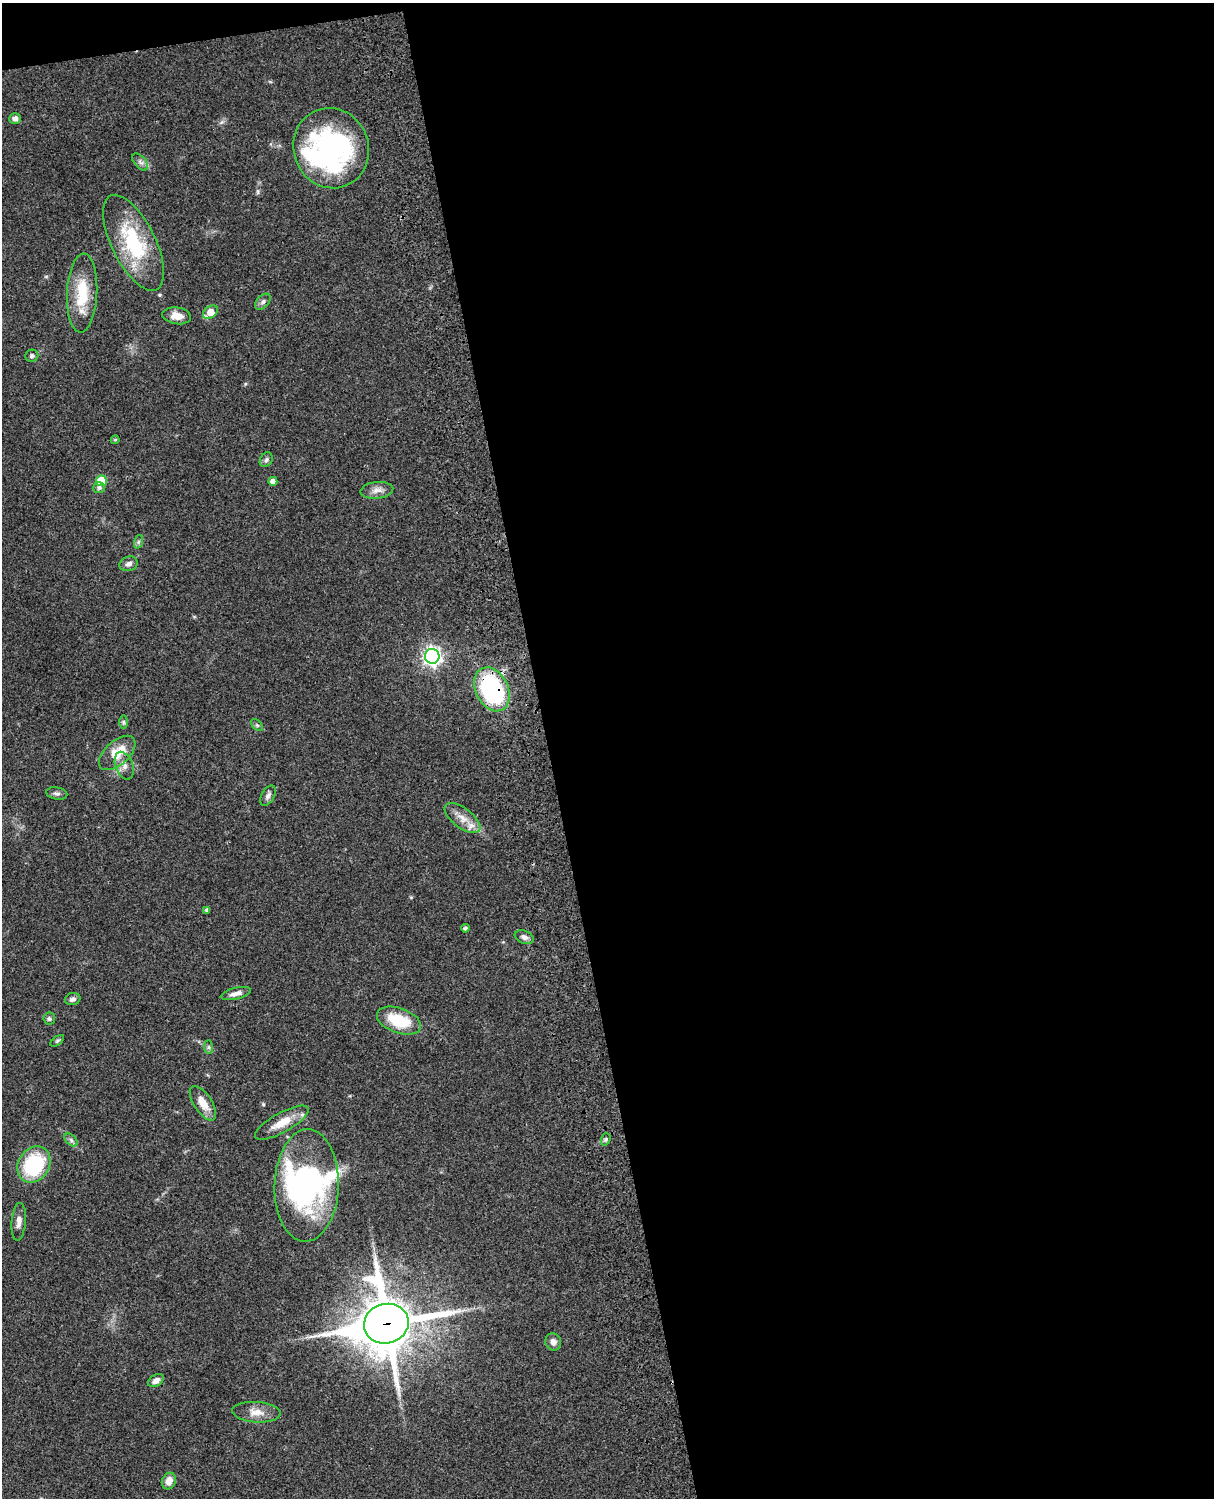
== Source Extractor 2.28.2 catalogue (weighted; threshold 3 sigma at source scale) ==
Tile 4 of 4 x 3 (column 4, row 1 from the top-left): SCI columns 3759-4970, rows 3269-4764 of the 5089 x 4927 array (HDU 1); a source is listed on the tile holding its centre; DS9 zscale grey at full resolution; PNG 1216 x 1500 px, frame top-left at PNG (2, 3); each listed source drawn as its Kron ellipse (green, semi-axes under 4 px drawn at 4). Shown black and unused: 56% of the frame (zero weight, under 3 of 4 exposures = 6% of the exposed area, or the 3 px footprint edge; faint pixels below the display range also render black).
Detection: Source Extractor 2.28.2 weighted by HDU 2 'WHT'; one run over the whole footprint, this tile lists its part. Background 0.0759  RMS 0.0057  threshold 0.0257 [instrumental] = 3 sigma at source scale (4.5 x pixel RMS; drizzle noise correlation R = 1.50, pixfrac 1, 0.05/0.05 arcsec/px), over >= 5 px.
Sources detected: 51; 4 inside a brighter object's white glare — neither listed nor drawn; the other 47 listed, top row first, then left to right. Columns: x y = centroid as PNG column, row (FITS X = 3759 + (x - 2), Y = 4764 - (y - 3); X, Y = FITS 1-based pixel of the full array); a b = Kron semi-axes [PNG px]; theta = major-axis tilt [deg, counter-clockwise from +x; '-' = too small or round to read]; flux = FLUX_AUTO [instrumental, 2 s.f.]
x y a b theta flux
15 118 6 5 - 2.5
331 148 40 37 -69 120
140 162 10 6 -49 1.9
134 243 52 22 -64 45
82 293 39 15 87 21
263 302 9 6 46 1.7
210 312 8 5 38 8.8
177 316 14 8 -9 6
32 356 6 6 - 1.3
115 440 4 4 - 0.63
266 460 8 6 59 1.4
101 481 5 5 - 21
273 481 4 4 - 4.1
99 488 6 5 - 1.5
377 490 16 8 7 4
138 542 7 4 71 1.1
129 564 9 7 17 2.4
432 656 7 7 - 240
492 689 23 16 -64 91
124 722 7 4 -90 1
257 725 7 4 -44 0.97
117 753 22 12 42 14
124 766 14 9 -70 4.2
57 793 10 6 -11 1.7
268 796 11 6 60 2
462 818 21 10 -37 7.1
207 910 4 3 - 1.3
465 928 4 4 - 1.3
524 937 10 6 -21 2.2
236 994 15 5 14 3.2
73 999 8 6 15 1.9
49 1019 6 6 - 1.2
399 1021 23 12 -20 21
57 1041 8 4 36 0.86
209 1047 7 4 -90 1.1
203 1103 19 9 -57 7.7
282 1123 30 9 29 11
606 1139 6 4 71 0.98
71 1140 8 4 -46 1.4
34 1165 19 15 58 42
307 1185 56 32 88 95
19 1222 19 7 85 3.7
386 1324 22 20 15 3200
553 1342 9 7 -69 2.8
156 1381 8 5 33 3.4
256 1412 24 10 -4 6.8
169 1481 8 7 - 4.7
Overlapping masked pixels (flux is a lower limit): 2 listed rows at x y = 492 689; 386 1324